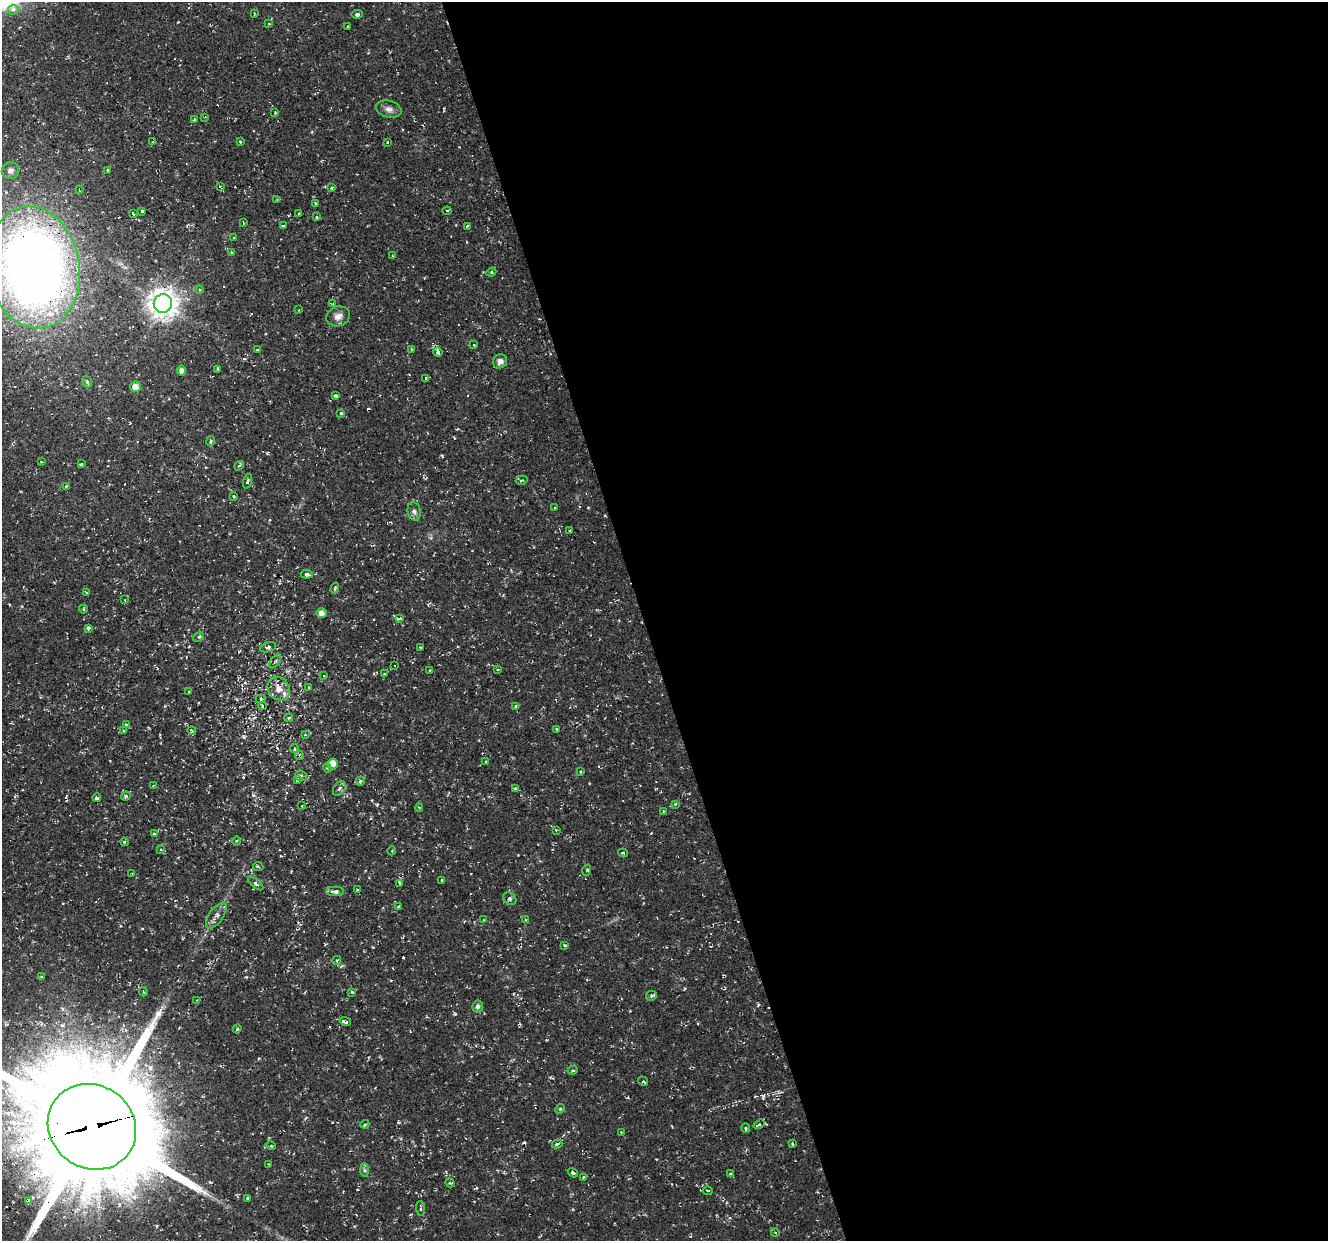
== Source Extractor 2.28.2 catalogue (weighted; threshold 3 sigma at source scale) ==
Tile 8 of 4 x 4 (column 4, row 2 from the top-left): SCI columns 3978-5303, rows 2592-3830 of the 5303 x 5123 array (HDU 1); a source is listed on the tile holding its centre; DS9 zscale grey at full resolution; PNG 1330 x 1243 px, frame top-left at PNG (2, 2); each listed source drawn as its Kron ellipse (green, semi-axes under 4 px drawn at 4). Shown black and unused: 52% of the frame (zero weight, under 2 of 3 exposures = <1% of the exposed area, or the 3 px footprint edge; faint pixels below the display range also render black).
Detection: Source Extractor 2.28.2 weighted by HDU 2 'WHT'; one run over the whole footprint, this tile lists its part. Background 0.0106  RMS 0.0031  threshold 0.0139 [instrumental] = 3 sigma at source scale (4.5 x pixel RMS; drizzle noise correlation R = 1.50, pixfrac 1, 0.0396/0.0396 arcsec/px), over >= 5 px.
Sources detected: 182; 1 inside a brighter object's white glare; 19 cosmic-ray / hot-pixel residue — neither listed nor drawn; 3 inside a brighter listed object's ellipse — not listed separately; the other 159 listed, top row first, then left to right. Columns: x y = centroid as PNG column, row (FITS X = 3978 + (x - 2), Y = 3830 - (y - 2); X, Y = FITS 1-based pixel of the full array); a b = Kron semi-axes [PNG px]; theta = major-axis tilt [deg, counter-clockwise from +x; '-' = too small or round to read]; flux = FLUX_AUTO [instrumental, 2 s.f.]
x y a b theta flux
13 10 5 5 - 1.7
254 13 2 2 - 0.36
357 14 6 3 10 0.52
269 24 4 2 - 0.18
347 27 3 2 - 0.27
389 109 13 8 -15 1.7
275 112 3 3 - 0.37
204 117 3 3 - 0.31
194 119 4 3 - 0.28
153 142 3 2 - 0.25
240 142 3 3 - 0.3
387 142 3 2 - 0.46
108 170 3 2 - 0.27
10 171 9 8 - 1.6
220 186 3 2 - 0.3
332 188 3 3 - 0.58
80 189 3 2 - 0.59
277 200 4 2 - 0.26
315 203 3 3 - 0.65
142 211 3 3 - 1.3
447 211 4 4 - 0.44
299 213 3 3 - 0.92
133 214 3 3 - 1.6
317 217 4 2 - 0.42
243 223 3 2 - 0.32
283 226 4 2 - 0.53
467 226 3 3 - 0.63
234 238 4 3 - 0.26
231 252 3 3 - 0.26
392 255 3 2 - 0.36
34 267 61 46 -81 340
491 272 5 4 - 0.48
199 290 4 4 - 0.38
163 303 9 9 - 420
333 303 4 3 - 0.25
298 310 3 2 - 0.21
338 316 12 9 20 2
474 345 3 2 - 0.27
411 349 4 2 - 0.24
257 350 3 3 - 0.56
438 352 5 3 - 2.4
500 361 7 6 - 1.5
218 369 3 3 - 0.4
181 370 5 4 - 1.5
426 378 3 3 - 0.64
87 382 6 4 -68 0.52
135 387 5 5 - 2.5
336 396 4 3 - 3.1
341 413 3 3 - 1.1
210 441 5 3 - 0.72
41 461 3 2 - 0.26
81 464 3 3 - 1.3
239 466 5 4 - 0.52
522 480 6 4 15 0.68
247 481 7 4 73 0.73
66 486 3 2 - 0.4
233 496 3 3 - 0.53
555 508 3 2 - 0.25
414 511 9 6 -77 1
569 530 3 2 - 0.32
307 574 6 3 -7 0.75
335 588 5 3 - 0.45
86 593 3 3 - 0.6
125 600 3 2 - 0.18
83 609 4 4 - 0.36
322 613 5 4 - 2
399 618 4 3 - 1.2
88 628 3 3 - 2.4
199 637 5 4 - 0.64
268 647 8 4 16 0.81
420 647 3 2 - 0.24
275 661 8 2 51 0.38
395 666 3 2 - 0.37
430 670 3 3 - 0.36
498 670 4 3 - 0.27
384 673 3 3 - 0.32
324 676 3 3 - 0.22
309 687 3 2 - 0.24
279 689 12 10 -53 3.3
189 692 3 3 - 0.26
261 699 5 4 - 0.75
262 706 4 3 - 0.33
516 706 4 3 - 0.4
289 718 4 3 - 0.36
126 724 3 3 - 0.36
557 729 3 3 - 1.4
123 730 3 2 - 0.28
192 731 4 3 - 0.54
305 735 4 3 - 0.29
294 749 4 3 - 0.54
299 755 4 3 - 0.38
486 762 3 3 - 1.1
332 764 5 5 - 4.3
327 768 4 3 - 0.42
580 771 3 2 - 0.35
301 776 6 5 - 0.72
297 780 3 3 - 0.98
360 781 5 4 - 0.73
153 786 3 2 - 0.21
339 789 8 5 53 0.86
515 789 4 4 - 0.35
126 796 5 4 - 0.52
97 798 4 3 - 1.9
675 804 4 3 - 0.42
302 806 2 2 - 0.2
419 808 4 4 - 0.38
663 811 3 3 - 0.28
556 830 3 3 - 0.25
154 833 4 3 - 0.29
237 841 4 3 - 0.3
124 842 4 3 - 0.35
160 850 3 2 - 0.29
392 851 4 3 - 0.27
623 853 5 4 - 0.52
258 867 5 3 - 0.33
587 870 5 3 - 0.34
132 874 3 3 - 0.34
442 880 3 3 - 1.8
256 883 9 4 -40 0.85
399 883 3 3 - 2.2
357 890 3 3 - 0.85
335 891 9 4 2 1.5
510 899 7 5 -35 0.76
399 907 3 3 - 3.4
216 916 15 7 55 1.7
525 919 4 3 - 0.3
483 920 3 3 - 0.25
565 945 3 3 - 0.46
337 960 5 4 - 0.61
42 977 3 3 - 0.34
143 992 5 3 - 0.33
352 992 3 2 - 0.34
651 996 5 5 - 0.55
197 1000 3 2 - 0.31
478 1006 5 5 - 1.1
345 1022 5 4 - 1.5
237 1029 5 2 - 0.52
573 1070 5 4 - 0.49
643 1081 5 3 - 0.41
560 1109 5 4 - 0.36
365 1124 4 3 - 0.36
759 1124 6 3 35 0.6
92 1127 45 41 -36 8900
746 1128 5 3 - 0.4
621 1132 3 2 - 0.2
557 1144 5 3 - 0.72
792 1144 3 3 - 0.31
271 1146 5 3 - 0.45
269 1164 3 2 - 0.32
364 1170 7 4 -89 0.59
573 1173 5 3 - 0.63
731 1174 4 4 - 0.86
583 1177 3 3 - 0.29
450 1183 5 4 - 0.37
708 1191 5 4 - 0.4
247 1198 3 2 - 0.32
28 1201 4 3 - 2.2
420 1208 7 3 -85 0.48
775 1232 4 3 - 0.41
Overlapping masked pixels (flux is a lower limit): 6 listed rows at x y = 80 189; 34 267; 163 303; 345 1022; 92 1127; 28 1201
Isophote crosses this tile's border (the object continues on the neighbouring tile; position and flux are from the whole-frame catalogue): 2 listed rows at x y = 34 267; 92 1127
Unlisted compact peaks at least as high as the median listed source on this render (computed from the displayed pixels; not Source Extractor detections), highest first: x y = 763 1096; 442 456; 758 1005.